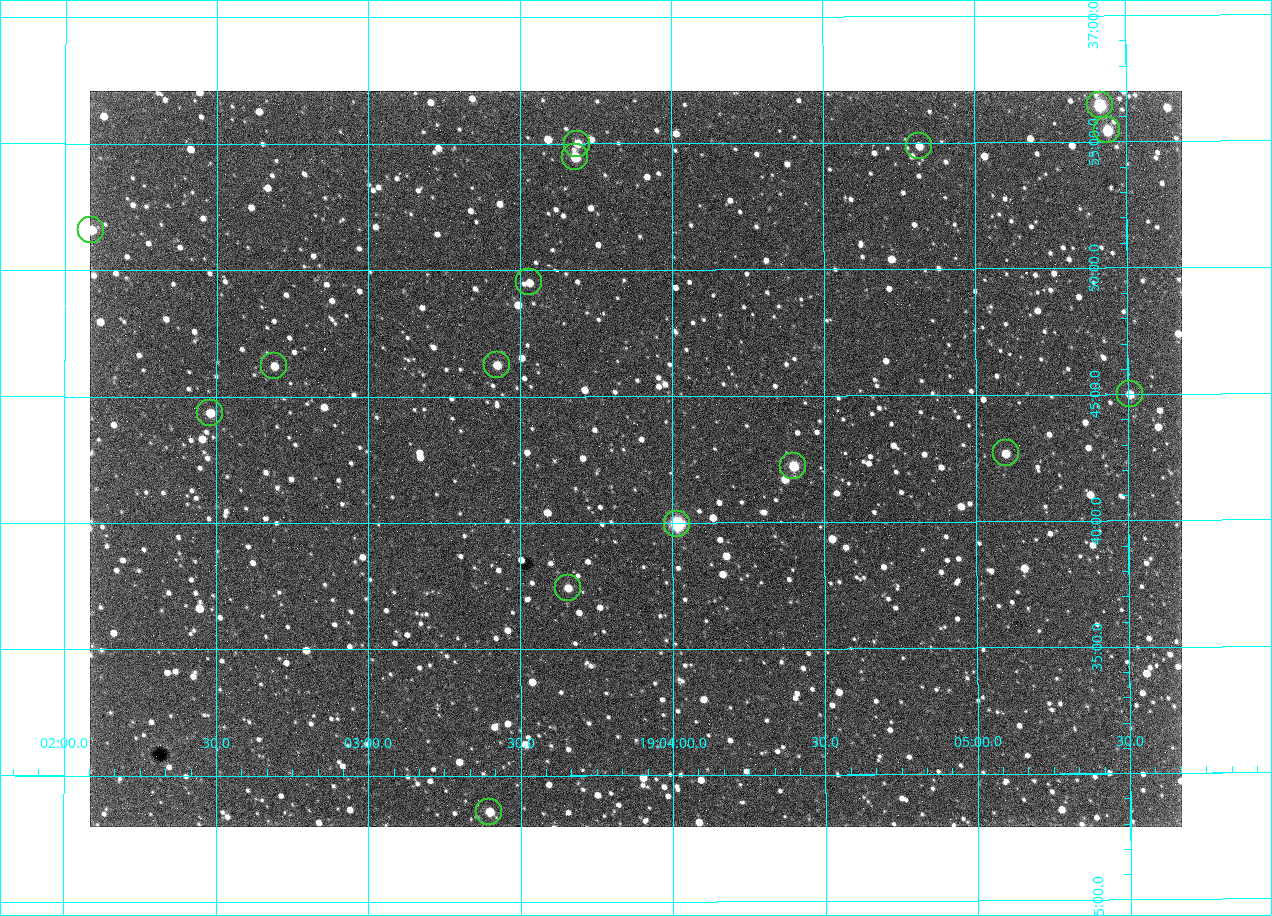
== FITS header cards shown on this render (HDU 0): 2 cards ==
NAXIS1  =                 1092 /fastest changing axis
NAXIS2  =                  736 /next to fastest changing axis

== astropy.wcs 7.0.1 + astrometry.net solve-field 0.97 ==
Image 1092 x 736 px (HDU 0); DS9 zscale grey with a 90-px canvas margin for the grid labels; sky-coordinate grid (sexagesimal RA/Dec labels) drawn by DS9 from the SOLVED WCS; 16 Tycho-2 reference stars matched to detected sources circled (green)
Header WCS: none
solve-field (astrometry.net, Tycho-2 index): SOLVED blind (the file carries no WCS)
Solved WCS: RA---TAN-SIP/DEC--TAN-SIP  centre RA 19:03:53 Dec +36:43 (285.97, +36.71 deg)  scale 2.37 arcsec/px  FOV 43.2' x 29.1'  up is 0 deg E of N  parity flipped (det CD > 0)
(file carries no celestial WCS; the grid is the blind solution)
Tycho-2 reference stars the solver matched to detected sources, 16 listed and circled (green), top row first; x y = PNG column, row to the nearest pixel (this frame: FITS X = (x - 90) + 1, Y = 736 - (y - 91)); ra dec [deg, ICRS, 3 dp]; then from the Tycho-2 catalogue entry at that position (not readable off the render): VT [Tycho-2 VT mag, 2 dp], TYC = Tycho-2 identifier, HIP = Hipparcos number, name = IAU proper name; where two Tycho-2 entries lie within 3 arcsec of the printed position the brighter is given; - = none
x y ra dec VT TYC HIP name
1100 105 286.353 +36.941 8.32 2652-644-1 93748 -
1107 130 286.360 +36.924 9.83 2652-14-1 - -
577 144 285.922 +36.917 10.48 2652-1249-1 - -
919 146 286.204 +36.915 10.94 2652-350-1 - -
575 157 285.920 +36.908 9.57 2652-218-1 - -
91 230 285.522 +36.860 10.88 2651-1921-1 - -
529 282 285.882 +36.825 10.95 2652-329-1 - -
497 365 285.856 +36.771 11.11 2652-1253-1 - -
274 366 285.672 +36.770 11.14 2651-2527-1 - -
1130 394 286.377 +36.750 10.72 2652-110-1 - -
210 413 285.620 +36.739 11.03 2651-1906-1 - -
1006 453 286.274 +36.711 10.88 2652-1070-1 - -
793 466 286.100 +36.704 10.14 2652-1649-1 - -
677 524 286.004 +36.666 8.52 2652-1368-1 - -
568 588 285.914 +36.624 11.11 2652-845-1 - -
489 812 285.849 +36.476 10.21 2652-1424-1 - -